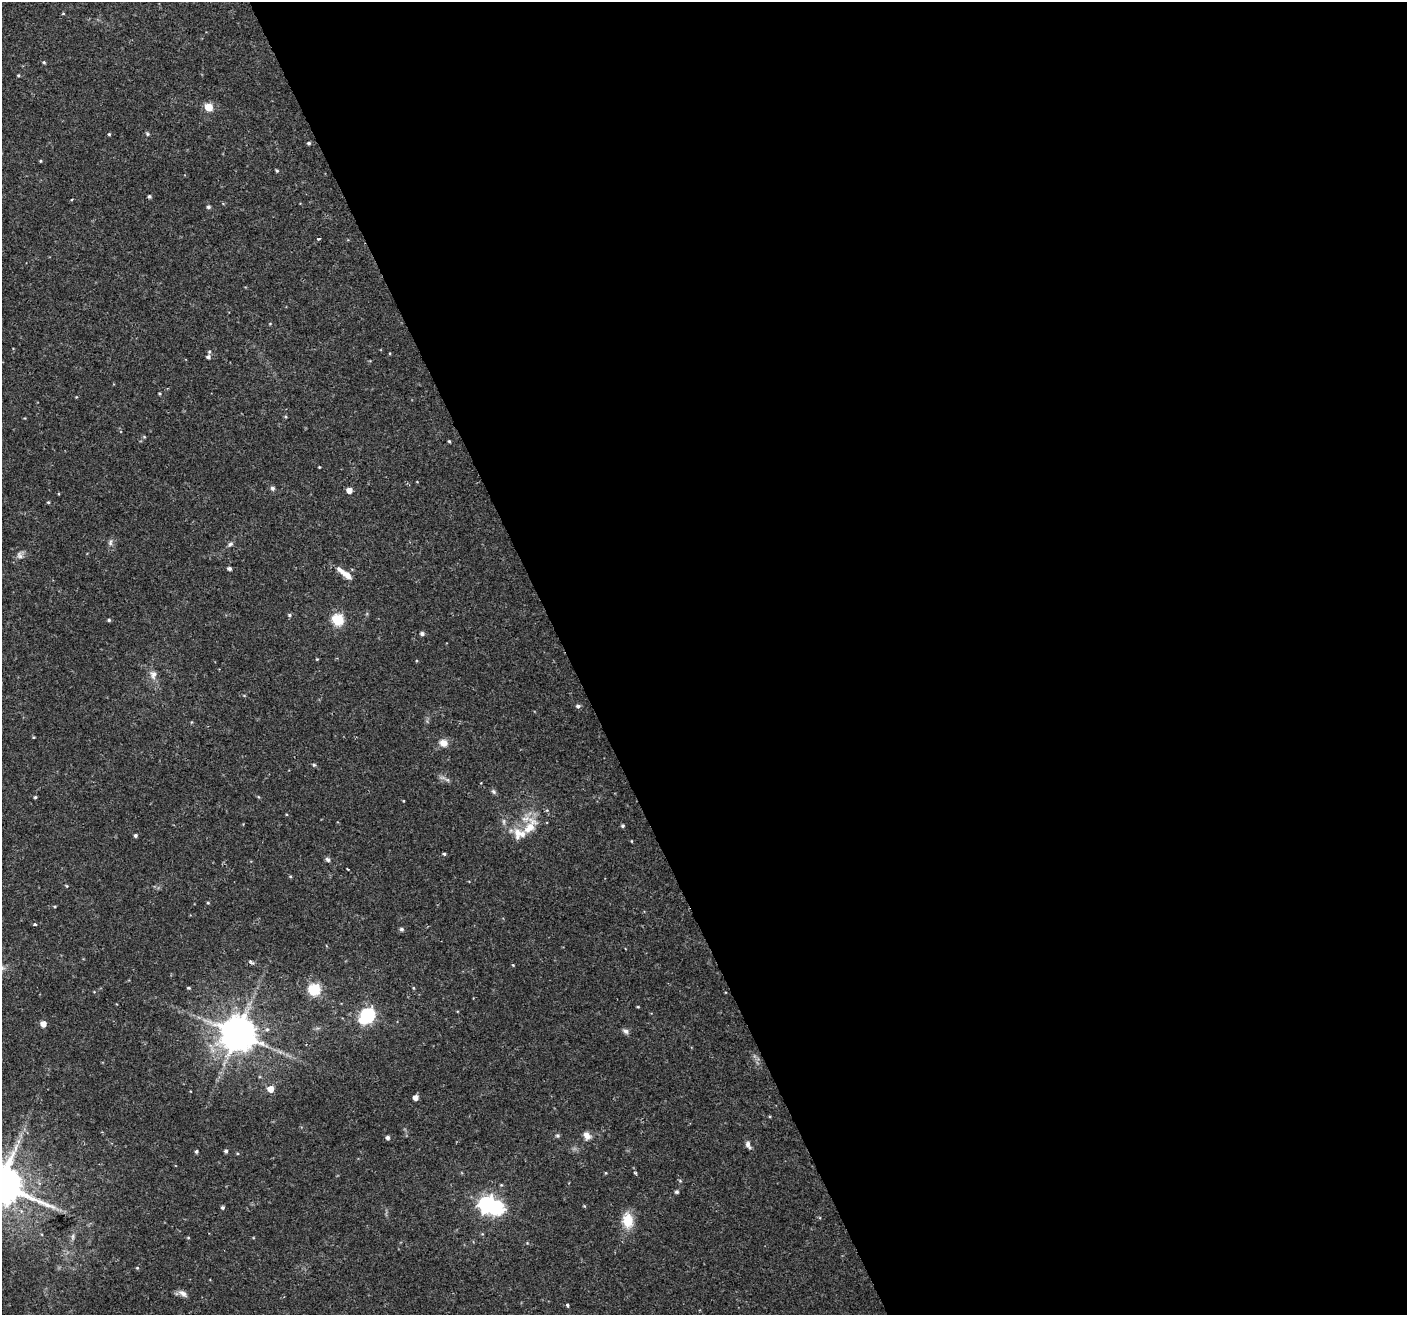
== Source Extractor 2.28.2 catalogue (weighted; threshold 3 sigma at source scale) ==
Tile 8 of 4 x 4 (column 4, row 2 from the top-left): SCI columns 4215-5619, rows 2711-4023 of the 5621 x 5477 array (HDU 1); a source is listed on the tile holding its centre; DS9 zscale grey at full resolution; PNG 1409 x 1317 px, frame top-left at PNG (2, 2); no overlay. Shown black and unused: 60% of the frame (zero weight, under 2 of 3 exposures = <1% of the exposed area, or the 3 px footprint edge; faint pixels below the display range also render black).
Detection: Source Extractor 2.28.2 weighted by HDU 2 'WHT'; one run over the whole footprint, this tile lists its part. Background 0.0366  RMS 0.0034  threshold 0.0153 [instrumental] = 3 sigma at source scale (4.5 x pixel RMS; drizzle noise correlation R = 1.50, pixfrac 1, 0.0396/0.0396 arcsec/px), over >= 5 px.
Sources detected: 89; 1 too faint to see at this stretch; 1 inside a brighter object's white glare — not listed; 2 inside a brighter listed object's ellipse — not listed separately; the other 85 listed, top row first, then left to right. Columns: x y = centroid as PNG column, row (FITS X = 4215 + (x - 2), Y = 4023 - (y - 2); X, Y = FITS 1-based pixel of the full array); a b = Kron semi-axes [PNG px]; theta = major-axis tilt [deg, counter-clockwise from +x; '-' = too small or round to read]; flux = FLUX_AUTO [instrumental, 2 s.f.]
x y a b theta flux
63 13 4 3 - 0.27
44 62 4 4 - 0.41
18 75 4 3 - 0.4
208 107 5 5 - 11
109 134 4 3 - 0.38
147 134 6 4 -69 0.48
309 143 5 4 - 0.58
40 161 4 3 - 0.35
277 171 4 3 - 0.44
149 196 4 4 - 0.54
208 207 5 4 - 0.78
318 239 3 2 - 0.69
270 324 5 3 - 0.29
209 352 5 4 - 0.45
208 357 5 5 - 0.77
159 393 4 3 - 0.31
286 417 5 3 - 0.33
144 437 5 4 - 0.37
449 441 3 3 - 0.39
319 467 3 3 - 0.26
272 488 5 5 - 0.88
349 490 5 4 - 2.9
59 494 4 3 - 0.27
48 502 4 3 - 0.4
110 542 10 6 79 1
230 544 8 5 42 0.87
20 555 11 7 -76 1.4
229 569 4 4 - 0.88
344 573 22 6 -37 3.7
289 615 5 5 - 0.56
109 620 4 4 - 0.52
338 620 6 5 - 33
422 634 5 4 - 0.88
317 659 3 3 - 0.28
153 674 12 9 83 2.2
244 695 5 3 - 0.33
578 706 5 5 - 0.86
33 737 4 3 - 0.32
443 743 10 8 -19 2.7
314 765 5 4 - 0.48
447 780 7 5 -30 0.77
493 791 7 6 - 0.69
35 797 4 3 - 0.46
530 826 38 13 49 8.6
623 826 5 5 - 0.58
135 835 4 4 - 0.66
631 841 4 2 - 0.24
444 854 4 4 - 0.47
328 860 7 5 -43 0.74
347 869 3 2 - 0.59
290 876 5 3 - 0.34
67 886 4 4 - 0.35
208 903 4 4 - 0.33
35 924 4 4 - 0.41
401 929 7 5 -15 0.58
252 962 8 4 -34 0.61
513 965 4 3 - 0.29
189 988 5 3 - 0.43
413 988 5 3 - 0.32
314 989 6 6 - 33
638 1007 3 3 - 0.32
367 1015 7 6 - 68
43 1024 5 5 - 2.9
625 1031 9 6 -35 1.1
237 1034 10 10 - 920
270 1089 5 5 - 4.6
415 1098 5 4 - 2.1
557 1136 6 5 - 0.59
587 1136 11 8 -52 2.1
388 1138 5 4 - 0.97
18 1141 7 6 - 1.2
748 1145 11 6 -60 1.3
196 1151 4 4 - 0.59
226 1151 5 4 - 0.69
606 1173 5 3 - 0.28
635 1173 4 4 - 0.42
677 1192 5 4 - 0.69
487 1204 7 6 - 110
223 1207 5 4 - 0.58
628 1220 17 11 -82 7.6
73 1236 8 4 -83 0.76
188 1238 5 3 - 0.32
137 1268 5 4 - 0.35
183 1294 12 6 -33 1.7
567 1305 4 3 - 1.4
Overlapping masked pixels (flux is a lower limit): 1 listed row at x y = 530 826